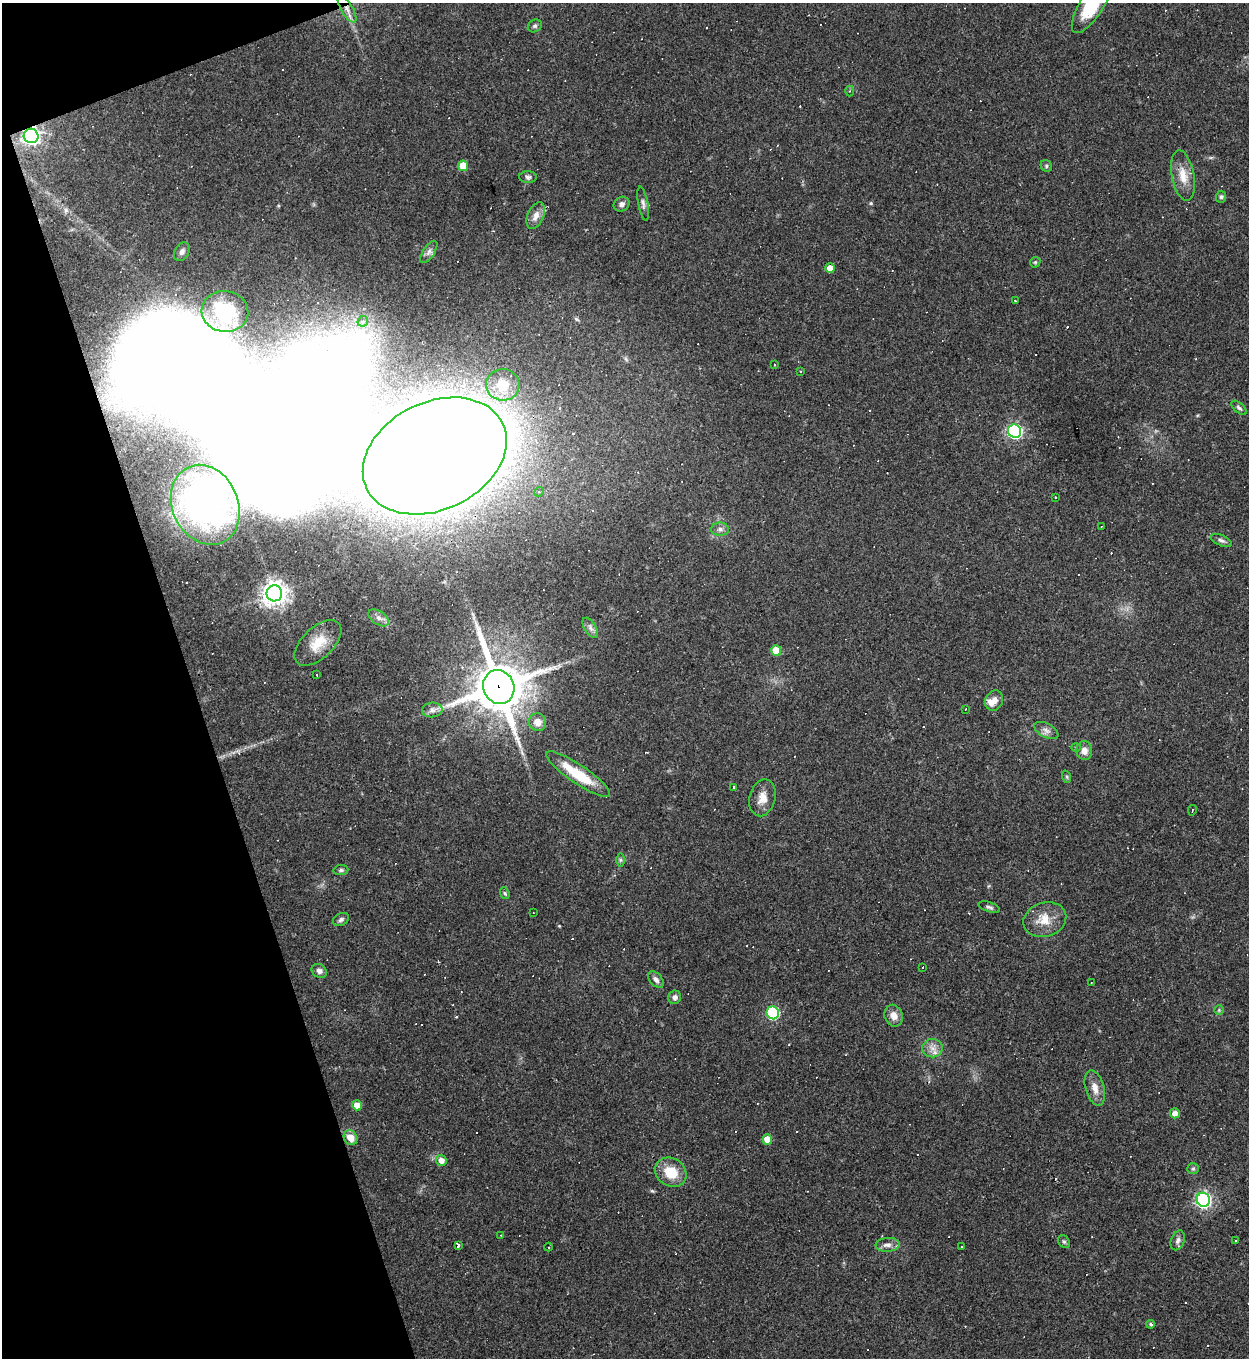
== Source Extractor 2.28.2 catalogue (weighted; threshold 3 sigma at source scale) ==
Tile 5 of 4 x 4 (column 1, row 2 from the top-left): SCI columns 147-1393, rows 2711-4066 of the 5407 x 5421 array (HDU 1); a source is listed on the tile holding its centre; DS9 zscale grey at full resolution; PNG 1251 x 1360 px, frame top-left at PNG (2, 3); each listed source drawn as its Kron ellipse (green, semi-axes under 4 px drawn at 4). Shown black and unused: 17% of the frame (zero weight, under 3 of 4 exposures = <1% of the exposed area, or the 3 px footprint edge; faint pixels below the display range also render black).
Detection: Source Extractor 2.28.2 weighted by HDU 2 'WHT'; one run over the whole footprint, this tile lists its part. Background 0.0443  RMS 0.0046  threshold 0.0209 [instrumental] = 3 sigma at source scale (4.5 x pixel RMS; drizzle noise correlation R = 1.50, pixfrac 1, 0.05/0.05 arcsec/px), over >= 5 px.
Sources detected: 121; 3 inside a brighter object's white glare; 32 cosmic-ray / hot-pixel residue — neither listed nor drawn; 1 inside a brighter listed object's ellipse — not listed separately; the other 85 listed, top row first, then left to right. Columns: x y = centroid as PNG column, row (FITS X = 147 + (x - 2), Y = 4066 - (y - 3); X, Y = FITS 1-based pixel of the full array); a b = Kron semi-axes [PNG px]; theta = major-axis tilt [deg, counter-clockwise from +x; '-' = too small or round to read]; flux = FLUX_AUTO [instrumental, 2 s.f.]
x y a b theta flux
1093 3 35 12 58 30
347 9 15 6 -59 3.3
535 26 7 6 - 1
850 91 5 3 - 0.55
31 136 7 7 - 160
463 166 5 5 - 9.7
1046 166 6 5 - 0.85
1183 175 25 11 -79 7.3
528 177 8 6 -3 1.2
1221 197 6 5 - 0.87
622 204 8 7 - 1.8
643 204 17 5 -79 1.7
536 216 14 8 67 3.7
182 252 10 7 56 2
429 252 13 6 56 1.9
1035 262 6 5 - 0.61
830 268 5 5 - 4.6
1015 301 3 2 - 0.39
225 311 23 20 -9 16
363 321 6 4 46 1.8
775 364 3 2 - 0.58
800 372 3 2 - 0.42
503 385 17 15 -6 10
1239 408 9 5 -41 1.1
1015 431 7 6 - 100
435 456 75 54 26 2600
539 492 5 4 - 0.71
1055 497 2 2 - 0.35
205 505 41 33 -65 89
1101 527 2 2 - 0.28
720 529 9 6 -1 1.8
1221 540 11 5 -25 1.4
274 593 8 8 - 460
379 618 11 6 -33 2.3
590 628 11 6 -58 1.8
318 643 29 15 44 11
776 651 5 5 - 11
317 675 3 2 - 0.55
499 687 17 15 -68 2200
994 700 10 8 64 3.2
965 709 3 2 - 0.5
432 710 10 7 6 2.2
538 722 9 8 - 4.4
1046 730 13 7 -28 2.2
1076 747 4 4 - 0.57
1084 751 9 8 - 3.3
578 774 38 9 -34 17
1067 777 6 4 -72 0.6
733 787 3 3 - 1.8
763 798 19 13 76 5.6
1192 810 5 2 - 0.31
620 860 7 4 -90 0.89
341 870 7 5 8 0.97
505 893 6 4 -68 0.7
989 907 11 4 -18 1.2
533 912 3 2 - 0.32
341 919 8 6 27 1.3
1045 920 22 17 18 8.9
922 967 3 3 - 1.6
319 971 8 6 -32 1.7
656 980 9 6 -49 1.9
1091 983 3 2 - 0.29
675 997 7 6 - 1.6
1219 1010 5 5 - 0.62
773 1013 6 6 - 48
894 1016 11 9 -69 3.6
932 1048 10 9 - 3.3
1095 1088 18 9 -74 4.5
357 1105 5 4 - 5.3
1175 1113 5 5 - 3.1
351 1138 8 6 -57 5.9
767 1139 5 5 - 6.9
441 1160 6 5 - 3.6
1193 1169 6 5 - 0.78
671 1172 16 14 -32 11
1203 1200 7 6 - 140
501 1235 4 2 - 0.37
1178 1240 10 6 70 1.8
1236 1240 2 2 - 0.42
1064 1241 7 5 -51 0.84
458 1245 4 3 - 1.6
888 1245 12 7 5 2.4
548 1247 4 2 - 0.94
961 1247 3 2 - 0.63
1151 1324 4 4 - 0.9
Overlapping masked pixels (flux is a lower limit): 4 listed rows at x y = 347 9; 31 136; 435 456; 499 687
Isophote crosses this tile's border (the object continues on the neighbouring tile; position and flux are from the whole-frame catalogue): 1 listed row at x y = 1093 3